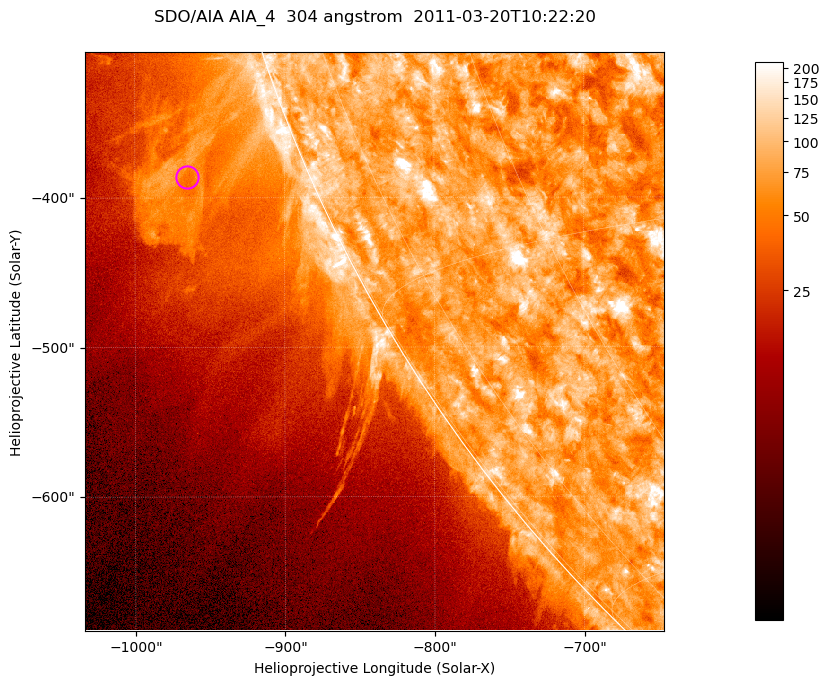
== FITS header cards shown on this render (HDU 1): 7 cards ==
TELESCOP= 'SDO/AIA '           / For AIA: SDO/AIA
INSTRUME= 'AIA_4   '           / For AIA: AIA_ATA1, AIA_ATA2, AIA_ATA3 or AIA_AT
WAVELNTH=                  304 / [angstrom] Wavelength
WAVEUNIT= 'angstrom'           / Wavelength unit: angstrom
DATE-OBS= '2011-03-20T10:22:20.126' / [ISO] Date when observation started; ISO 8
CTYPE1  = 'HPLN-TAN'           / CTYPE1; Typically HPLN
CTYPE2  = 'HPLT-TAN'           / CTYPE2; Typically HPLT

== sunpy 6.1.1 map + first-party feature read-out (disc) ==
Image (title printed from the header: SDO/AIA AIA_4  304 angstrom  2011-03-20T10:22:20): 645 x 645 px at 0.6 arcsec/px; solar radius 964 arcsec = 1606 px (partial field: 2.2% of the solar disc is inside the frame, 44% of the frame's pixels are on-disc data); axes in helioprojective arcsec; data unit not stated in the header (colour bar unlabelled)
Orientation: roll -0.132 deg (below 1 deg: not rotated)
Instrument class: DISC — disc imager (sunpy class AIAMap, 304 A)
Bright regions (active regions / flare kernels): reference = the on-disc median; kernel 5 px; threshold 5 sigma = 117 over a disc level ~74.2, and >= 1.15x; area >= 416 px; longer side >= 8 px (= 4.8 arcsec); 0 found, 0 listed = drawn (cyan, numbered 1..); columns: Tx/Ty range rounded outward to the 2 arcsec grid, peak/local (2 s.f.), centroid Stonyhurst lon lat
Off-limb structures (1.02-1.3 R_sun): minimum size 208 px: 6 found; the strongest spans PA ~105..115 deg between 1.02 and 1.2 R_sun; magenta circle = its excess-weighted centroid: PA ~110 deg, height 1.08 R_sun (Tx ~-964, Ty ~-386 arcsec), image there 2.1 x the reference